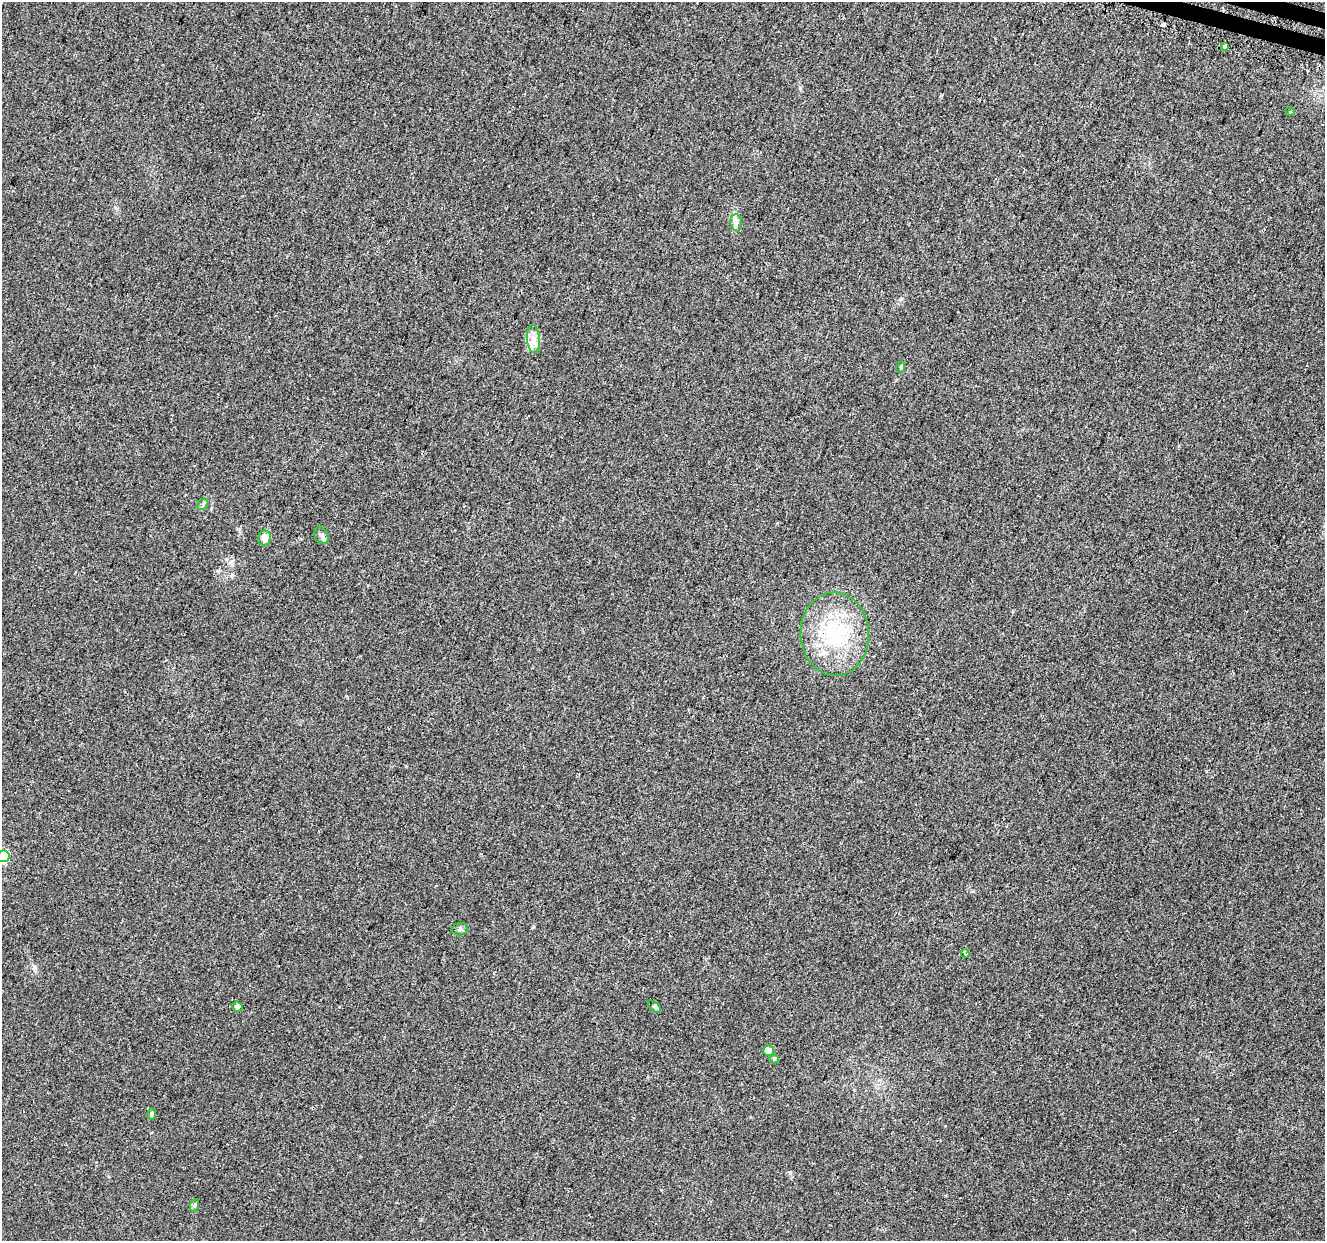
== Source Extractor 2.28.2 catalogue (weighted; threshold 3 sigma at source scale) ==
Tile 10 of 4 x 4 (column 2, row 3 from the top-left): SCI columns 1361-2683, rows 1572-2810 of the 5424 x 5592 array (HDU 1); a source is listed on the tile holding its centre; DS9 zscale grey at full resolution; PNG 1327 x 1243 px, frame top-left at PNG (2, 2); each listed source drawn as its Kron ellipse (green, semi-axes under 4 px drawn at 4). Shown black and unused: <1% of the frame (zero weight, under 2 of 3 exposures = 3% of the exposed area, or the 3 px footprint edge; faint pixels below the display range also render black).
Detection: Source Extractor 2.28.2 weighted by HDU 2 'WHT'; one run over the whole footprint, this tile lists its part. Background 0.0309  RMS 0.0073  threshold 0.0328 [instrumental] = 3 sigma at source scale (4.5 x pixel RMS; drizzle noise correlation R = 1.50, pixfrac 1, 0.0396/0.0396 arcsec/px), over >= 5 px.
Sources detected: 19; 1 cosmic-ray / hot-pixel residue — neither listed nor drawn; the other 18 listed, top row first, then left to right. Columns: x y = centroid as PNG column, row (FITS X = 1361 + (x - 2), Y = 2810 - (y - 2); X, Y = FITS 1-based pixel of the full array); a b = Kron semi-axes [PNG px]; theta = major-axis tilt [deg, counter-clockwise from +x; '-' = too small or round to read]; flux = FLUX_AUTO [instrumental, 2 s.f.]
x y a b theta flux
1224 47 3 3 - 5.1
1290 112 5 3 - 1.1
736 223 8 6 -84 2.6
533 339 14 6 -85 5.3
901 367 6 3 72 0.77
203 504 6 5 - 1.2
322 536 9 6 -59 2.5
264 538 7 6 - 5.6
835 634 42 34 -87 60
3 856 6 6 - 69
460 929 8 6 13 1.8
965 953 4 3 - 1.2
237 1007 5 5 - 1.9
655 1007 8 4 -42 1.1
768 1051 5 5 - 8.2
774 1059 5 4 - 0.93
151 1114 6 4 -89 1
195 1205 6 4 71 1
Isophote crosses this tile's border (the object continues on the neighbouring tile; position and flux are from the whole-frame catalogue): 1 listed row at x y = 3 856
Unlisted compact peaks at least as high as the median listed source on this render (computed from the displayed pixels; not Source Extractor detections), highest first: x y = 34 968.